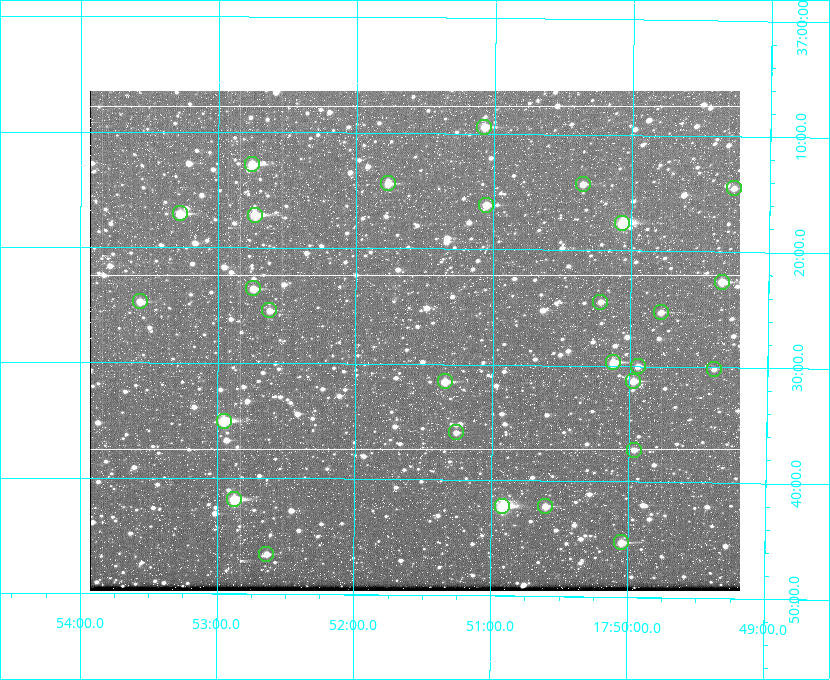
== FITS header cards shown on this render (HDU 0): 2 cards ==
NAXIS1  =                  650
NAXIS2  =                  500

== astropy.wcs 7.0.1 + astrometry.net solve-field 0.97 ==
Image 650 x 500 px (HDU 0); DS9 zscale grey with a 90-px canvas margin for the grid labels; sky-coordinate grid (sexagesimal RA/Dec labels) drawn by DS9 from the SOLVED WCS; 28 Tycho-2 reference stars matched to detected sources circled (green)
Header WCS: none
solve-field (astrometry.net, Tycho-2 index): SOLVED blind (the file carries no WCS)
Solved WCS: RA---TAN-SIP/DEC--TAN-SIP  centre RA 17:51:34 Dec +37:28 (267.89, +37.47 deg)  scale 5.2 arcsec/px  FOV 56.3' x 43.3'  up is +180 deg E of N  parity flipped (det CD > 0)
(file carries no celestial WCS; the grid is the blind solution)
Tycho-2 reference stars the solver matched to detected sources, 28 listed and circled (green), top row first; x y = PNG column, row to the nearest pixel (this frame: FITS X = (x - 90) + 1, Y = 500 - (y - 91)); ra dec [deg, ICRS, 3 dp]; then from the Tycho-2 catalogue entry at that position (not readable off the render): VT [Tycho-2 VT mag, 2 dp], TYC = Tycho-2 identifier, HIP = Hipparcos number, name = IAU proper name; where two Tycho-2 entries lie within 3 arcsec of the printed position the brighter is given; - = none
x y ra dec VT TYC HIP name
484 127 267.768 +37.157 9.98 2620-745-1 - -
252 164 268.189 +37.213 9.71 2620-542-1 - -
388 183 267.943 +37.240 10.39 2620-505-1 - -
583 184 267.589 +37.238 11.09 2619-212-1 - -
734 188 267.316 +37.242 12.03 2619-611-1 - -
486 205 267.764 +37.270 10.17 2620-784-1 - -
180 213 268.319 +37.285 9.88 2620-536-1 - -
255 215 268.183 +37.286 8.98 2620-786-1 87506 -
622 223 267.517 +37.293 8.96 2619-379-1 - -
722 282 267.335 +37.377 10.60 2619-634-1 - -
253 288 268.186 +37.393 10.44 2620-175-1 - -
140 301 268.392 +37.412 10.60 2620-800-1 - -
600 302 267.555 +37.408 11.50 2619-358-1 - -
269 310 268.156 +37.424 11.25 2620-712-1 - -
661 312 267.445 +37.422 11.17 2619-451-1 - -
613 362 267.531 +37.495 10.07 2619-274-1 - -
638 366 267.485 +37.500 11.33 2619-40-1 - -
714 369 267.347 +37.503 12.15 3088-638-1 - -
445 381 267.836 +37.525 9.96 3089-889-1 - -
633 381 267.494 +37.522 10.35 3088-270-1 - -
224 421 268.239 +37.584 8.64 3089-755-1 - -
456 432 267.815 +37.598 11.54 3089-1081-1 - -
634 450 267.491 +37.621 11.40 3088-1284-1 - -
234 499 268.219 +37.697 8.93 3089-671-1 - -
502 506 267.730 +37.705 8.13 3089-1203-1 87349 -
545 506 267.652 +37.703 11.04 3089-693-1 - -
621 542 267.512 +37.755 10.10 3089-2332-1 - -
266 554 268.159 +37.775 11.22 3089-2245-1 - -